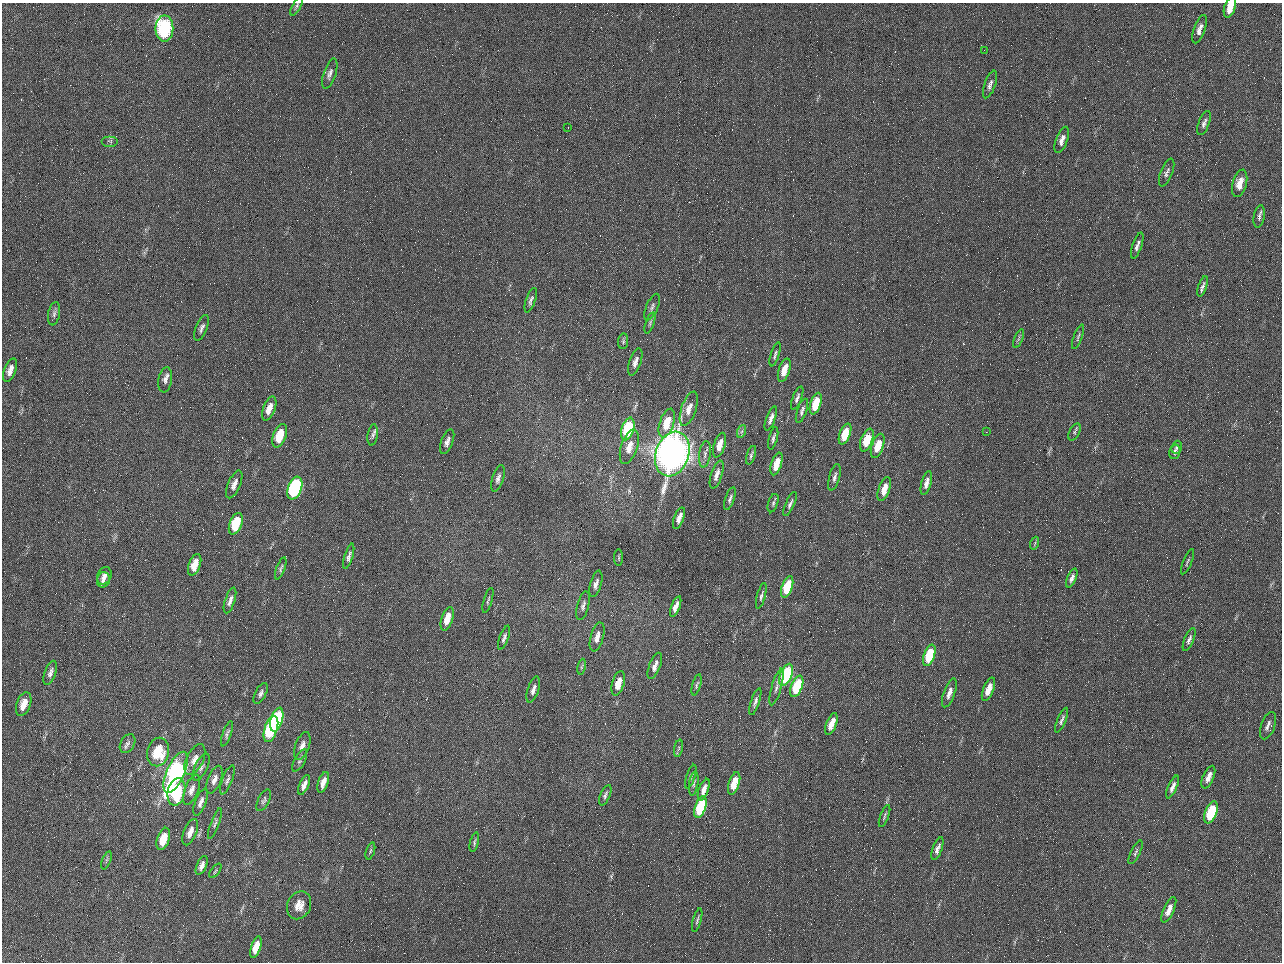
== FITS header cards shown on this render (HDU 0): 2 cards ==
NAXIS1  =                 1280 / length of data axis 1
NAXIS2  =                  960 / length of data axis 2

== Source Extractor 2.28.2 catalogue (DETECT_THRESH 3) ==
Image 1280 x 960 px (HDU 0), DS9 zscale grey, 1 PNG px = 1 image px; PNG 1284 x 964 px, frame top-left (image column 1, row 960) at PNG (2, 3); each listed source drawn as its Kron ellipse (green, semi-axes under 4 px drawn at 4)
Background 2560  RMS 180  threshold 553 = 3 sigma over >= 5 px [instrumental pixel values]
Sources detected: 148; all 148 listed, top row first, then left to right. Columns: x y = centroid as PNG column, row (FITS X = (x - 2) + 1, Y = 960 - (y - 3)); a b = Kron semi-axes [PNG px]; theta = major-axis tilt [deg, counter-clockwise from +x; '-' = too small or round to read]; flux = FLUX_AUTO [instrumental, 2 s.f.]
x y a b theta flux
297 6 10 4 61 2.7e+04
1230 7 10 5 71 1.9e+05
164 28 13 9 -90 2.2e+06
1199 29 15 5 69 7.6e+04
984 50 2 2 - 6.3e+04
330 73 15 6 72 5.7e+04
990 84 14 5 70 5.4e+04
1204 123 13 5 69 4.8e+04
568 127 3 2 - 6.5e+03
1062 140 14 6 69 7.7e+04
110 141 8 5 0 2.5e+04
1167 172 15 6 69 4.5e+04
1240 183 14 7 75 1.7e+05
1259 217 11 5 80 4.1e+04
1137 246 13 5 72 5.5e+04
1203 286 11 4 72 3.7e+04
531 300 13 4 70 3.7e+04
652 307 14 6 67 4.5e+04
54 314 12 6 81 4.0e+04
650 323 11 4 71 2.8e+04
202 328 13 5 69 4.6e+04
1078 337 13 3 69 2.6e+04
1019 339 10 3 69 2.2e+04
623 341 8 5 83 2.4e+04
775 354 12 4 73 3.2e+04
635 362 14 6 71 7.7e+04
10 370 12 6 70 8.8e+04
784 370 12 5 72 1.7e+05
165 380 12 7 80 6.0e+04
797 398 12 4 68 3.9e+04
816 404 11 5 73 3.4e+05
269 409 12 6 69 1.2e+05
689 409 18 7 71 1.2e+05
802 411 13 5 71 4.2e+04
771 419 13 4 70 6.0e+04
667 423 15 7 72 3.2e+05
628 429 11 6 73 9.4e+05
742 431 6 4 71 2.4e+04
986 432 3 2 - 1.0e+04
1074 432 9 5 63 2.5e+04
845 434 11 5 69 3.4e+05
373 435 10 5 81 3.7e+04
280 436 12 6 70 3.4e+05
773 438 11 4 75 3.5e+04
867 440 12 6 69 3.5e+05
447 442 13 6 68 6.4e+04
719 445 13 5 72 1.6e+05
878 446 12 6 71 2.7e+05
629 447 18 8 72 1.6e+05
1177 447 7 5 67 2.6e+04
1175 452 7 5 72 3.4e+04
672 454 23 16 70 1.2e+07
705 454 13 6 82 6.0e+04
751 455 9 4 72 2.8e+04
776 464 12 5 72 2.2e+05
717 474 14 5 73 7.8e+04
834 477 14 5 74 4.8e+04
498 478 14 5 74 5.2e+04
926 483 12 5 75 8.0e+04
234 484 15 6 67 7.7e+04
295 488 12 6 69 2.0e+06
884 489 12 5 71 1.7e+05
730 499 12 4 71 3.7e+04
773 503 9 5 72 2.8e+04
790 504 13 4 66 3.9e+04
679 518 11 5 69 7.4e+04
236 524 11 6 69 4.6e+05
1035 543 6 4 72 1.7e+04
349 556 13 4 73 4.1e+04
619 558 8 4 -90 1.6e+04
1187 562 13 3 68 2.2e+04
195 565 11 5 70 2.0e+05
281 568 12 4 69 2.8e+04
104 576 9 7 64 5.9e+04
1072 578 10 4 68 4.6e+04
103 580 7 6 - 4.8e+04
596 584 14 5 74 6.2e+04
787 587 11 5 71 5.2e+05
761 596 13 3 75 3.3e+04
230 600 13 5 72 6.1e+04
488 600 13 3 74 2.2e+04
583 606 15 6 75 5.2e+04
676 607 11 4 69 8.4e+04
447 619 12 5 72 2.0e+05
597 637 15 6 74 1.1e+05
504 638 13 4 70 3.8e+04
1189 639 12 4 68 4.5e+04
929 655 11 5 71 6.3e+05
655 666 14 5 69 8.0e+04
582 667 8 4 80 2.5e+04
50 673 12 5 70 5.4e+04
786 675 11 6 69 1.4e+06
618 683 12 6 73 2.0e+05
697 685 11 4 74 2.5e+04
797 686 11 5 68 7.2e+05
777 687 19 5 74 5.9e+04
988 689 12 5 68 1.5e+05
533 690 13 5 71 6.5e+04
261 693 11 5 63 4.4e+04
949 693 15 5 70 9.2e+04
755 702 14 4 72 4.5e+04
24 704 12 7 70 1.6e+05
277 720 12 6 74 1.3e+06
1062 720 13 4 67 4.0e+04
831 724 11 5 69 1.6e+05
1268 726 14 7 70 5.8e+04
271 729 13 6 72 1.6e+06
227 734 13 4 71 3.7e+04
127 743 10 7 61 4.3e+04
302 746 15 7 69 8.8e+04
679 748 9 4 80 2.0e+04
158 752 14 11 78 4.6e+05
195 760 17 8 64 1.1e+05
300 760 12 5 61 3.9e+04
201 767 14 6 64 5.4e+04
176 772 22 8 66 3.3e+06
691 777 12 4 72 3.1e+04
1208 777 12 5 66 1.0e+05
214 780 15 6 68 8.3e+04
227 780 15 5 69 4.1e+04
323 782 11 5 72 9.9e+04
734 783 11 5 72 3.2e+05
694 784 12 4 81 3.2e+04
304 785 11 4 66 7.0e+04
1172 787 12 4 67 6.2e+04
192 790 16 6 68 8.1e+04
704 790 11 4 69 9.6e+04
176 792 14 8 77 7.4e+05
605 795 11 5 67 3.7e+04
264 800 12 5 63 3.5e+04
201 802 14 5 68 6.4e+04
700 807 11 5 71 1.0e+06
1211 812 12 6 69 6.7e+05
885 816 11 3 69 2.1e+04
215 823 16 4 70 3.5e+04
190 832 14 6 69 9.7e+04
163 839 11 6 72 2.7e+05
474 842 10 4 76 2.7e+04
937 849 12 4 70 6.5e+04
370 851 9 4 72 2.1e+04
1136 852 13 4 63 3.2e+04
106 860 9 3 69 2.1e+04
202 865 10 5 66 5.7e+04
215 871 8 3 53 1.7e+04
299 905 14 11 65 1.5e+05
1169 910 14 5 66 1.1e+05
697 920 12 3 75 2.7e+04
256 947 11 5 72 1.7e+05
At the frame edge (FLAGS 8, measured only in part): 1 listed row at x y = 1230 7